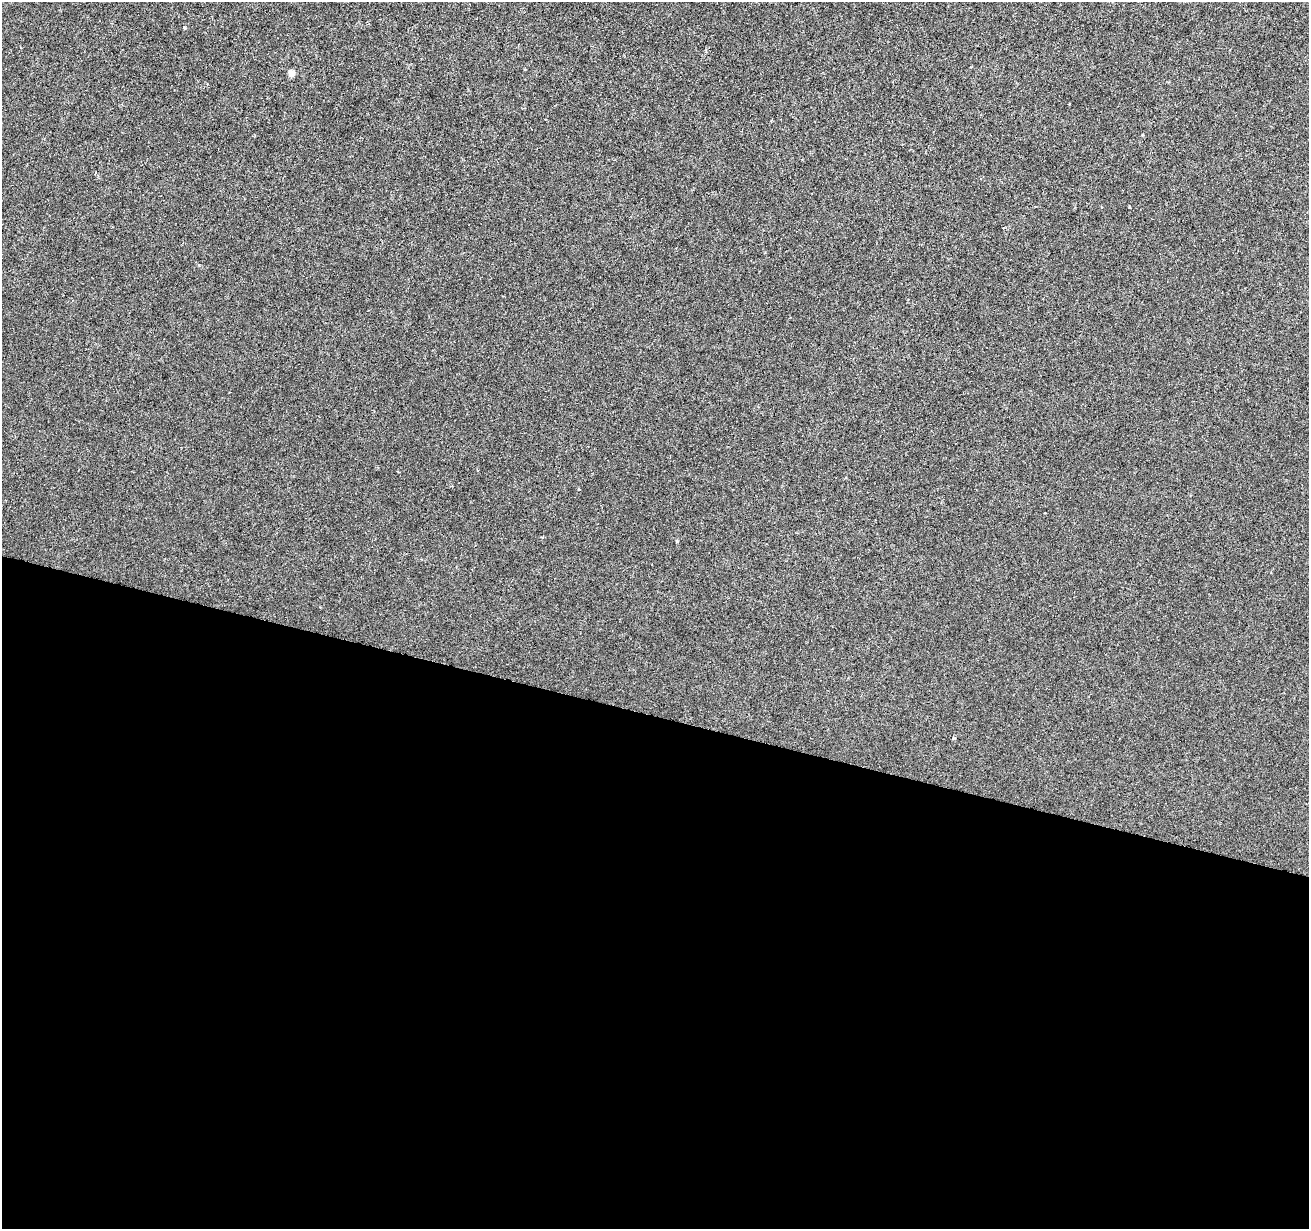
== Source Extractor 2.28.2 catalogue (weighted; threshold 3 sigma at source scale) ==
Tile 14 of 4 x 4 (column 2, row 4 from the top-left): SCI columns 1308-2614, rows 220-1446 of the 5238 x 5411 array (HDU 1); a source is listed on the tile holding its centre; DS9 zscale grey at full resolution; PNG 1311 x 1231 px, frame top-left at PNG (2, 2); no overlay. Shown black and unused: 42% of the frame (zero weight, under 3 of 6 exposures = <1% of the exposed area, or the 3 px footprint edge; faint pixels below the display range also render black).
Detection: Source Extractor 2.28.2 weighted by HDU 2 'WHT'; one run over the whole footprint, this tile lists its part. Background -2.38e-04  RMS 0.0015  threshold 0.00616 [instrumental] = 3 sigma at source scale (4.09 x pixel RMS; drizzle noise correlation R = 1.36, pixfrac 0.8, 0.0396/0.0396 arcsec/px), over >= 5 px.
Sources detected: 4; all 4 listed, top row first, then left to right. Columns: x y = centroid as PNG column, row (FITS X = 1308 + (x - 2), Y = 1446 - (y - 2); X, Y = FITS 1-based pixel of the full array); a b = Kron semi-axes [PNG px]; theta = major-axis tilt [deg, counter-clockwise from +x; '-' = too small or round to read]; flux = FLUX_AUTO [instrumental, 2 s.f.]
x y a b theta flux
184 27 4 3 - 0.11
291 73 5 4 - 1.9
677 541 4 3 - 0.14
953 738 4 4 - 0.15